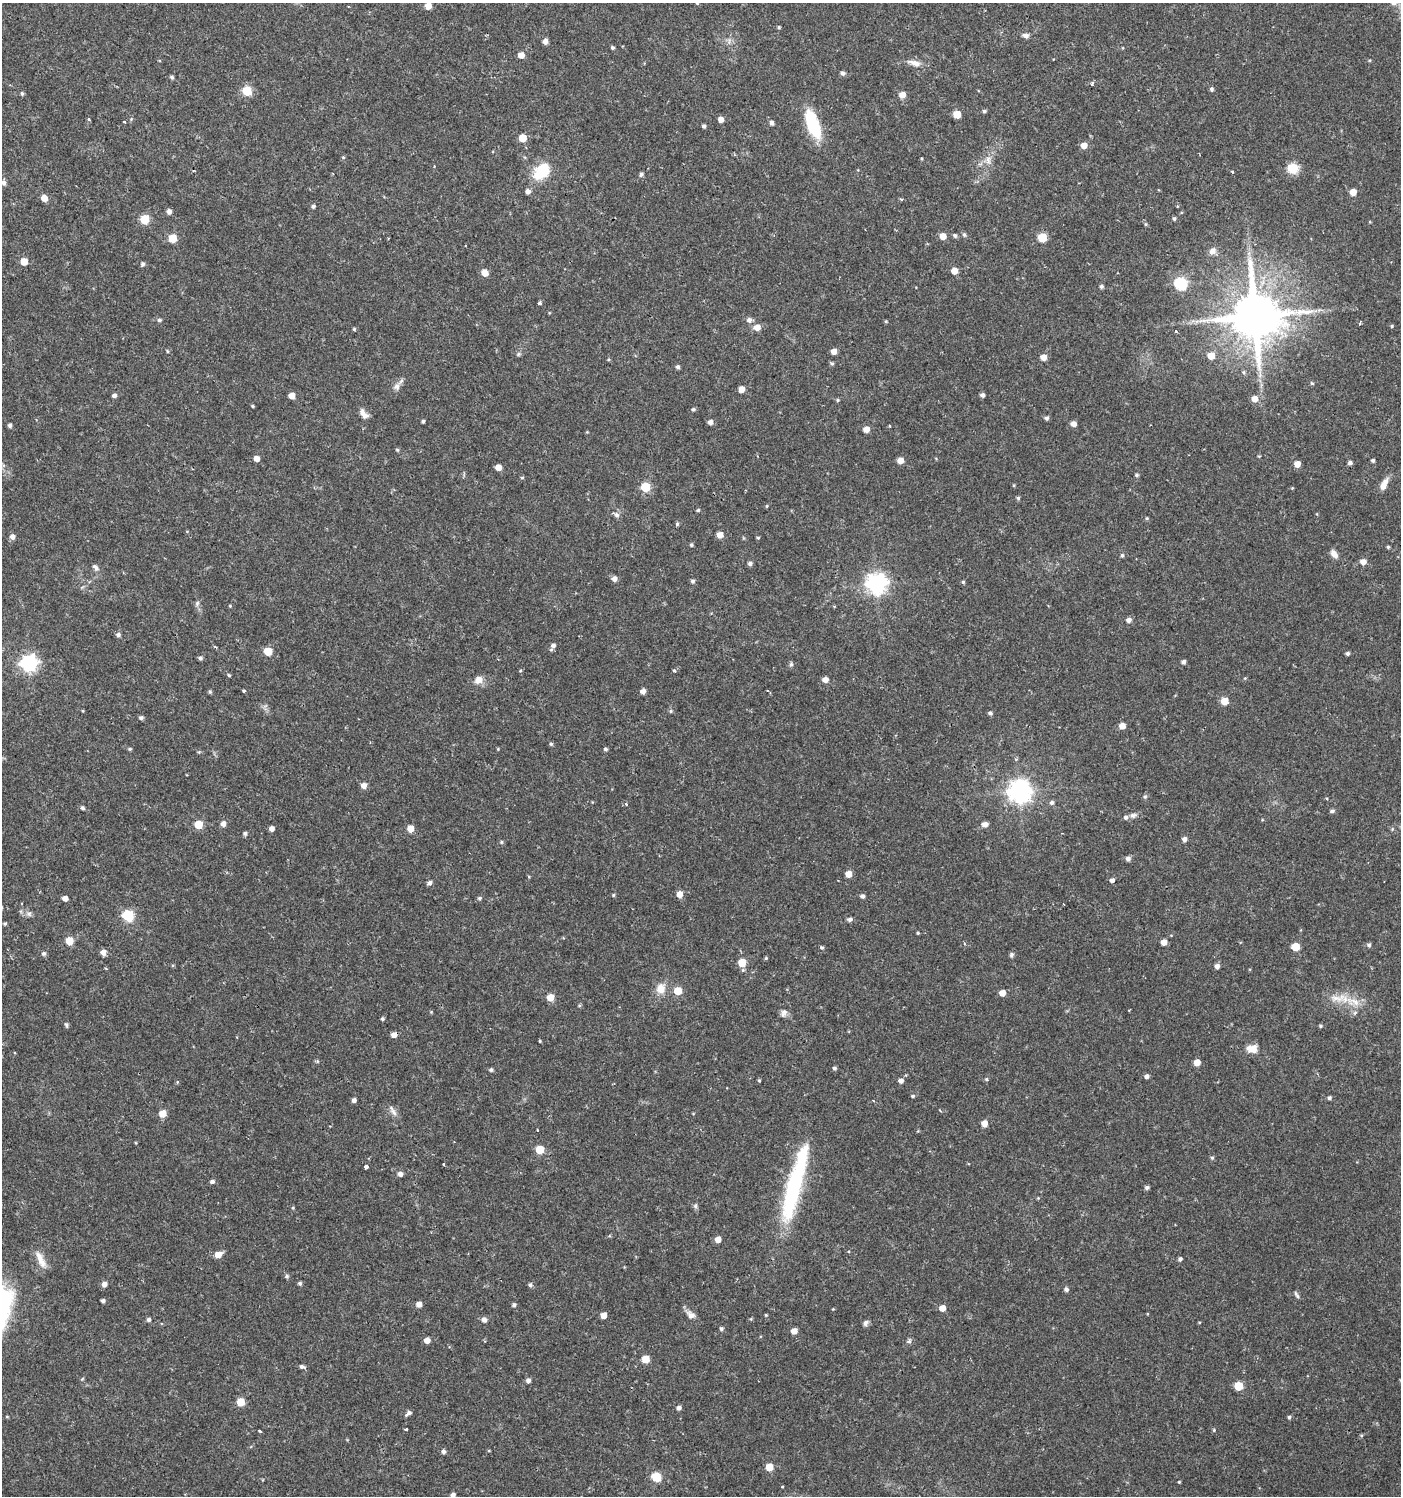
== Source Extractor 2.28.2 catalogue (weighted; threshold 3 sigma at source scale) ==
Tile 11 of 4 x 4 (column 3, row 3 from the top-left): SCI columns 3043-4441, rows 1496-2989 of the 6033 x 6002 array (HDU 1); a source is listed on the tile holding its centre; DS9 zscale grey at full resolution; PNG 1403 x 1498 px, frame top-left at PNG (2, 3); no overlay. Shown black and unused: <1% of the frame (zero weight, under 2 of 3 exposures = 1% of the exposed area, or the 3 px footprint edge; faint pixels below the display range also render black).
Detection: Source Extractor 2.28.2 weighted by HDU 2 'WHT'; one run over the whole footprint, this tile lists its part. Background 0.0256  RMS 0.0039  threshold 0.0174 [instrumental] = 3 sigma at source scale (4.5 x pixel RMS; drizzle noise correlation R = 1.50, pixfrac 1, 0.0396/0.0396 arcsec/px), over >= 5 px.
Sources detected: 283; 1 inside a brighter object's white glare — not listed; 2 inside a brighter listed object's ellipse — not listed separately; the other 280 listed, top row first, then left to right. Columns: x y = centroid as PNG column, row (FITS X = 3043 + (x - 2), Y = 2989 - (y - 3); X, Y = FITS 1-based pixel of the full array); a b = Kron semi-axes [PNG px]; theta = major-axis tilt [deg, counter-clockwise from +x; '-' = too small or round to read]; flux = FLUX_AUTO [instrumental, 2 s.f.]
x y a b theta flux
428 6 5 5 - 5.2
779 27 4 4 - 0.48
1025 35 9 6 -4 1.3
545 42 5 5 - 1.9
612 47 4 4 - 0.68
521 55 5 5 - 3.7
914 63 19 7 -17 3.1
843 73 6 5 - 1
172 77 5 4 - 0.7
1092 84 3 3 - 1.3
1211 89 5 5 - 0.81
247 91 5 5 - 19
22 94 6 4 -73 0.62
902 95 5 5 - 4
984 111 5 4 - 0.8
957 114 5 5 - 8.6
89 119 3 3 - 0.9
721 119 5 5 - 2.8
124 122 3 3 - 1.5
771 123 5 5 - 1.3
813 124 32 11 -70 22
704 126 4 4 - 0.99
523 138 5 5 - 8.2
1084 145 5 5 - 3.5
343 157 5 3 - 0.35
922 159 4 3 - 0.38
988 160 12 7 88 2.4
1293 168 6 5 - 28
542 171 19 12 48 15
1232 172 3 3 - 0.43
641 174 6 5 - 0.86
3 183 6 5 - 1.3
528 191 5 5 - 1.7
1353 192 5 5 - 5.7
44 198 5 5 - 4.1
901 199 4 4 - 0.56
313 206 5 4 - 0.84
169 211 5 5 - 1.8
145 219 5 5 - 16
1174 219 4 4 - 0.69
955 235 5 5 - 0.86
964 235 6 5 - 0.68
943 236 5 5 - 4.5
1042 237 5 5 - 17
172 238 5 5 - 11
1212 251 10 8 52 2.3
24 262 5 5 - 6.6
143 264 5 5 - 0.87
954 271 5 5 - 5
485 273 5 5 - 5.2
1181 283 6 6 - 52
1101 286 5 4 - 0.91
539 303 3 3 - 1
1255 316 14 13 - 2300
159 320 5 5 - 0.82
749 320 6 6 - 1.7
886 321 5 3 - 0.38
1360 324 4 3 - 0.62
1392 326 4 3 - 0.46
757 327 6 6 - 3.8
354 329 4 4 - 0.5
1176 331 3 3 - 1.2
167 351 5 3 - 0.38
834 351 5 5 - 2.8
518 354 6 4 71 0.61
1211 356 5 5 - 6.3
1043 357 5 5 - 3.6
609 359 4 3 - 0.42
832 363 5 4 - 0.65
678 367 5 5 - 1
1244 372 5 5 - 0.59
1312 383 5 4 - 0.51
397 386 11 8 64 1.9
742 389 5 5 - 3.4
114 395 5 4 - 1.3
982 395 4 4 - 1.2
292 396 5 5 - 4.1
1255 399 5 5 - 3.9
837 400 5 4 - 0.51
252 406 4 3 - 0.49
693 409 5 5 - 0.65
364 414 13 7 -50 2.4
1046 418 5 4 - 1
423 421 3 3 - 0.68
710 422 5 5 - 1.6
1073 424 5 5 - 2.5
10 425 4 4 - 1
866 429 5 5 - 3.3
397 450 5 4 - 0.49
1259 456 4 4 - 0.38
256 459 5 5 - 2.7
900 460 5 5 - 3.6
1373 460 4 4 - 0.74
1350 463 5 4 - 1.1
1297 464 5 5 - 4.2
498 467 5 5 - 3.5
1136 475 4 4 - 0.72
522 477 5 3 - 0.42
1384 485 17 7 63 3.2
645 487 5 5 - 17
1292 488 3 3 - 0.33
1018 498 5 4 - 0.63
767 506 5 3 - 0.37
698 510 4 4 - 0.54
616 515 8 7 - 1.2
1147 518 5 4 - 0.45
677 524 5 4 - 0.54
720 535 5 5 - 3.8
12 537 6 5 - 1.9
758 538 4 4 - 0.46
691 545 5 4 - 0.58
1388 547 4 4 - 0.54
1334 554 11 7 -52 2.3
1122 555 5 4 - 0.68
1363 562 6 5 - 2.6
750 563 5 5 - 1
96 567 11 6 -51 1.3
614 579 6 5 - 2
692 581 5 5 - 0.83
963 582 4 4 - 0.54
876 583 7 7 - 210
197 603 9 5 64 0.94
230 606 4 4 - 0.37
1129 620 5 5 - 1.8
118 635 5 5 - 1.2
553 645 7 6 - 1.5
268 651 5 5 - 10
1347 653 4 4 - 0.89
200 658 5 4 - 0.84
1184 662 4 4 - 1.3
29 663 7 6 - 120
791 664 7 5 89 0.7
520 671 5 3 - 0.36
674 671 4 3 - 0.64
229 675 4 3 - 0.46
1245 678 4 4 - 0.35
478 680 11 9 34 2.9
825 680 5 5 - 2.7
244 691 3 3 - 0.59
643 691 5 4 - 2.2
210 692 5 4 - 0.6
1224 701 5 5 - 7.7
671 711 5 4 - 0.59
990 713 5 4 - 0.84
141 718 5 4 - 0.94
1122 726 5 4 - 4
551 744 5 4 - 0.6
130 749 5 4 - 0.55
605 749 4 4 - 0.67
1016 759 5 4 - 0.52
364 786 5 5 - 2.6
1019 791 8 8 - 290
1145 797 6 5 - 0.6
1052 803 6 6 - 0.96
626 804 3 3 - 0.72
82 808 5 4 - 0.64
1332 811 5 4 - 0.97
1133 815 9 7 2 1.4
223 824 5 5 - 2.1
985 824 5 5 - 2.6
198 825 5 5 - 12
271 828 5 4 - 1.9
410 829 5 5 - 5.1
245 833 5 5 - 0.86
1184 839 5 5 - 1.5
501 842 5 4 - 0.49
1128 859 5 5 - 1.4
849 874 5 5 - 4.8
1112 880 5 5 - 1.4
429 883 6 5 - 1.1
680 894 6 5 - 3.5
613 895 5 4 - 0.45
863 896 5 5 - 0.98
65 898 4 4 - 2.2
479 898 6 5 - 0.72
29 913 8 7 - 1.3
128 916 6 6 - 38
850 919 5 4 - 1.2
5 924 4 4 - 0.49
918 933 4 3 - 0.44
69 941 5 5 - 8.5
1164 942 5 4 - 3.3
1369 945 5 5 - 0.86
822 947 5 4 - 0.57
1295 947 5 5 - 11
103 952 5 5 - 2.4
44 954 5 5 - 0.89
1011 955 7 5 66 0.77
766 958 4 4 - 0.47
742 962 5 5 - 9.4
1217 966 5 4 - 1.9
105 968 4 2 - 0.4
661 988 14 12 70 4.6
678 991 5 5 - 10
1002 993 5 5 - 3.4
550 997 5 5 - 7
1337 998 28 10 4 6.7
579 1006 5 3 - 0.42
431 1012 4 4 - 0.36
783 1013 11 8 59 1.7
1355 1013 7 5 66 0.9
382 1019 5 4 - 0.66
66 1024 6 5 - 0.74
1320 1026 4 4 - 0.55
394 1035 5 5 - 2.6
540 1041 3 3 - 0.37
1252 1049 13 10 -1 3.9
317 1061 6 4 -18 0.48
1197 1062 5 5 - 4.4
834 1068 4 4 - 0.84
491 1070 5 4 - 0.82
1147 1076 5 5 - 1.2
986 1079 5 4 - 0.56
759 1080 4 4 - 0.45
901 1081 5 5 - 1.6
177 1082 5 3 - 0.36
913 1096 5 4 - 0.58
1329 1098 4 4 - 0.93
354 1100 5 4 - 1.4
873 1100 4 3 - 0.36
393 1111 18 6 -56 1.9
162 1113 5 5 - 6.9
984 1123 5 5 - 4.1
537 1130 2 2 - 0.32
540 1150 5 5 - 12
1212 1158 5 4 - 0.59
443 1164 3 2 - 0.47
366 1167 3 3 - 10
400 1174 5 5 - 1.7
212 1182 5 4 - 1.1
1147 1187 5 5 - 0.9
793 1188 76 17 77 46
1038 1198 4 4 - 0.36
695 1206 7 6 - 0.86
293 1208 4 4 - 0.42
718 1239 5 5 - 3.7
218 1255 6 5 - 4.4
40 1259 25 8 -64 4.3
1180 1259 4 4 - 0.99
287 1276 6 5 - 0.79
300 1283 5 4 - 0.78
104 1284 6 5 - 2
530 1285 5 5 - 0.86
1066 1289 6 6 - 0.89
1297 1295 10 4 -61 0.77
103 1301 4 3 - 0.88
419 1304 5 5 - 2.2
514 1305 5 5 - 0.86
942 1308 5 5 - 3.6
833 1309 4 4 - 0.3
604 1315 5 4 - 3.6
691 1315 13 9 -36 2.3
766 1315 4 4 - 0.37
149 1319 5 4 - 1
751 1319 5 3 - 0.36
484 1320 6 5 - 1.8
865 1323 9 6 65 1.1
721 1329 5 5 - 0.8
794 1331 5 4 - 3.6
427 1340 5 4 - 2.9
909 1341 6 5 - 0.8
645 1359 5 5 - 8.6
302 1367 7 4 -16 1.1
528 1380 5 4 - 1.5
1238 1386 5 5 - 13
240 1402 5 5 - 10
679 1408 4 4 - 1.5
408 1413 8 4 36 1.2
7 1417 4 4 - 0.37
1289 1417 4 4 - 0.7
406 1429 3 3 - 0.59
1214 1430 5 4 - 0.41
259 1431 4 3 - 2.8
1361 1435 5 4 - 0.41
443 1452 5 5 - 1.2
769 1467 5 5 - 7.1
656 1477 5 5 - 20
1179 1482 3 3 - 0.38
782 1487 4 2 - 0.32
453 1495 4 4 - 1.3
Overlapping masked pixels (flux is a lower limit): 1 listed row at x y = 394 1035
Isophote crosses this tile's border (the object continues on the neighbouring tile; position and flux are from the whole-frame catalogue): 2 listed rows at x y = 3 183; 453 1495